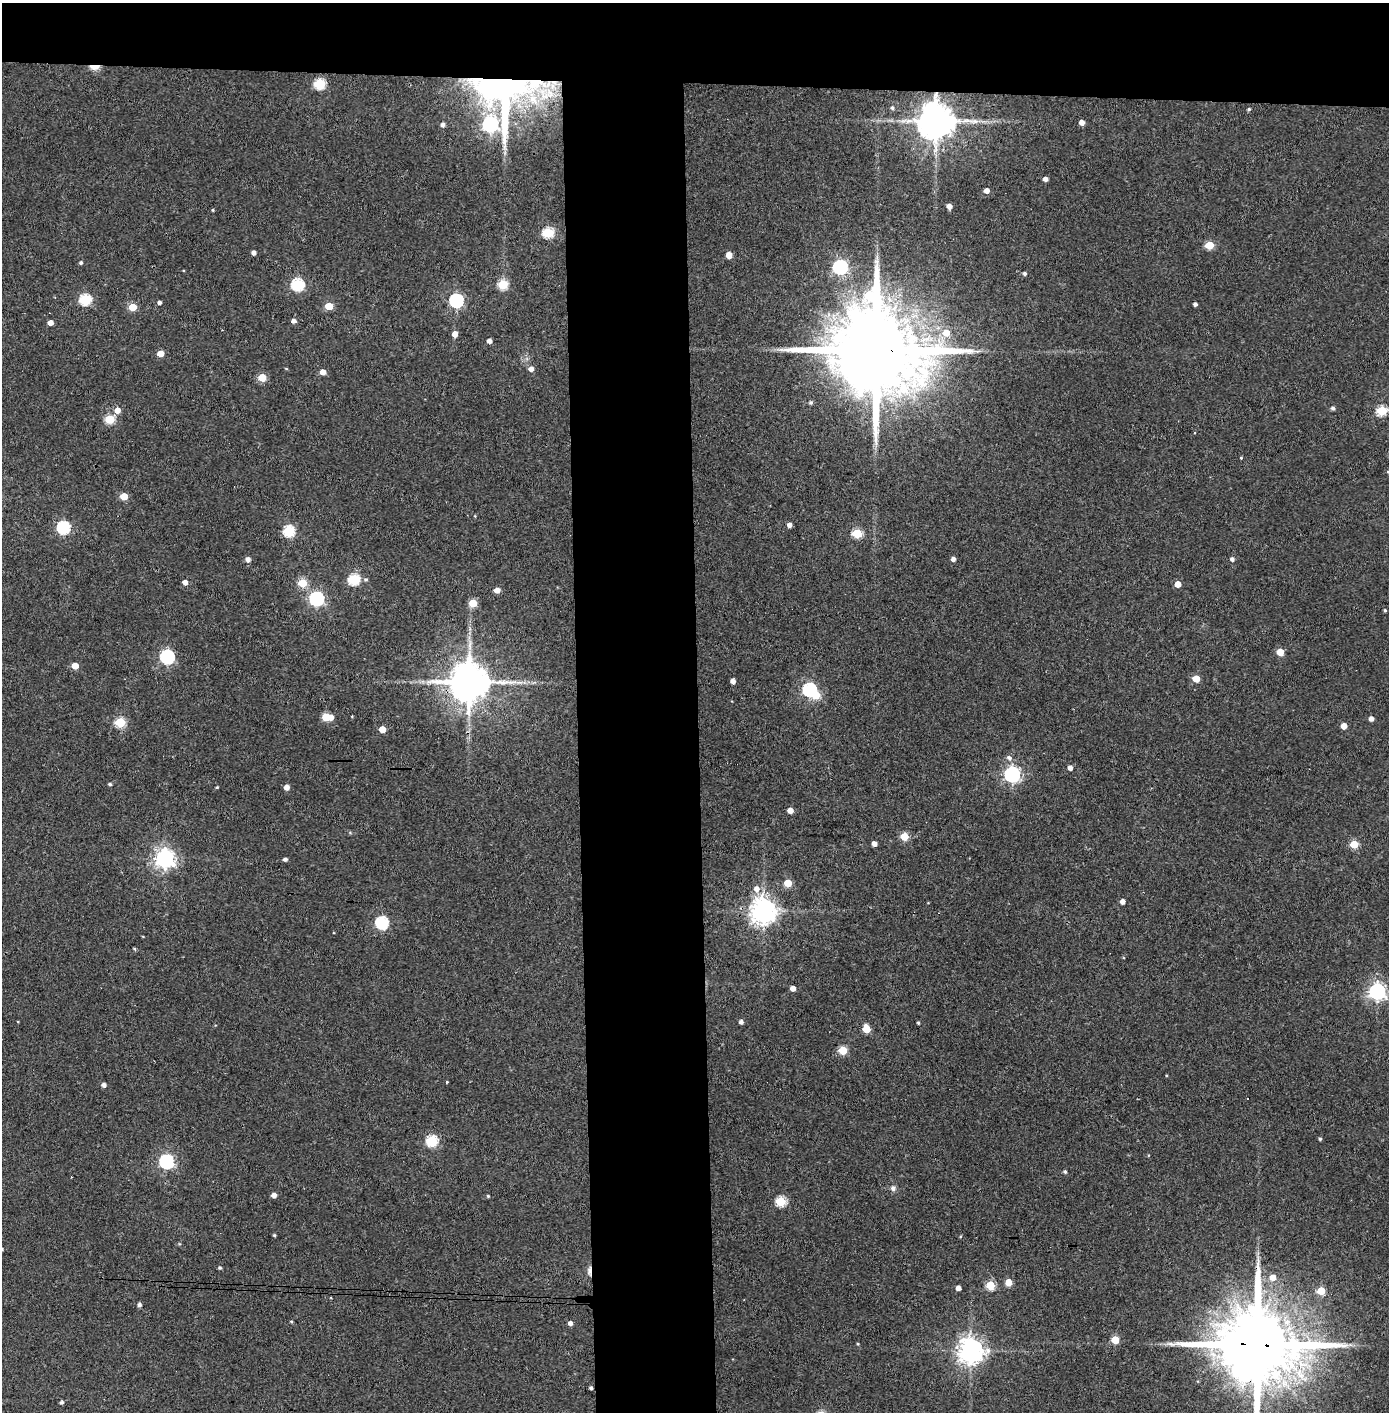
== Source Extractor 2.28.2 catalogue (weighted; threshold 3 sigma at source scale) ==
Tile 2 of 3 x 3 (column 2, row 1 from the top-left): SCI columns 1468-2854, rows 2826-4235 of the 4321 x 4242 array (HDU 1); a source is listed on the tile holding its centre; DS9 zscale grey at full resolution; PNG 1391 x 1414 px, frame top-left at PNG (2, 3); no overlay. Shown black and unused: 14% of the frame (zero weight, under 3 of 4 exposures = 6% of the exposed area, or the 3 px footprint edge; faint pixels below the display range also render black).
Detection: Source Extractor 2.28.2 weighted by HDU 2 'WHT'; one run over the whole footprint, this tile lists its part. Background 0.0668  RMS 0.0057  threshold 0.0258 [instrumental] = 3 sigma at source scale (4.5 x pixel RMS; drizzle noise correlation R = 1.50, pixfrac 1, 0.05/0.05 arcsec/px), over >= 5 px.
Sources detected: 129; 1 inside a brighter object's white glare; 3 cosmic-ray / hot-pixel residue — not listed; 1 inside a brighter listed object's ellipse — not listed separately; the other 124 listed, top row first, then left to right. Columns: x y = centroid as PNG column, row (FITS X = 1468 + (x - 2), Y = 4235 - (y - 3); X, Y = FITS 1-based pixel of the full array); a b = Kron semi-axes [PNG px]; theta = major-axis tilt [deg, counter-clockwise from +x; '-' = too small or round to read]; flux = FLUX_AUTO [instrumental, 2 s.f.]
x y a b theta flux
95 66 7 3 1 25
320 84 6 5 - 47
502 93 64 62 -79 210
892 108 5 4 - 1
1249 109 4 4 - 0.89
936 121 10 10 - 1600
1082 122 5 4 - 3.6
443 125 5 5 - 1.9
1045 179 4 4 - 2.7
987 191 5 4 - 3.9
949 206 4 4 - 3.8
213 210 3 3 - 0.57
548 233 6 5 - 46
1209 245 5 5 - 20
254 253 4 4 - 2.3
729 255 5 4 - 7
81 263 4 4 - 1
840 267 6 6 - 130
1025 273 4 4 - 1.4
503 284 5 5 - 34
297 285 6 6 - 60
85 299 6 5 - 55
456 301 6 6 - 110
159 302 4 4 - 1.5
1195 304 4 4 - 1.8
329 306 5 5 - 14
132 307 5 5 - 15
294 321 5 4 - 2.7
50 323 5 4 - 4
946 333 7 6 - 8.2
455 334 5 5 - 3.9
489 341 4 4 - 3
874 350 30 22 -7 14000
160 354 5 4 - 8.4
286 368 5 3 - 0.47
531 369 5 5 - 3.1
323 372 5 5 - 4.6
262 377 5 5 - 18
811 402 5 4 - 1
1333 408 5 4 - 1.5
117 410 5 5 - 4.9
1382 411 5 5 - 37
110 419 5 5 - 31
1194 433 4 3 - 0.43
1241 458 3 3 - 0.52
1388 472 4 4 - 0.61
124 496 5 5 - 12
789 525 4 4 - 2.6
63 527 6 6 - 85
289 531 6 5 - 58
857 533 5 5 - 33
248 559 5 5 - 2.7
953 559 4 4 - 2.9
1232 559 5 4 - 1.9
354 579 6 5 - 54
185 582 4 4 - 3.2
302 583 5 5 - 23
1178 584 5 4 - 7.3
497 590 5 5 - 4.2
316 599 6 6 - 130
473 603 5 5 - 17
1385 610 3 3 - 0.73
1280 652 5 5 - 12
167 657 6 6 - 120
75 666 5 4 - 9.8
1196 679 5 5 - 10
733 681 4 4 - 3.4
469 682 11 10 - 2200
809 689 6 6 - 96
327 717 8 5 -3 22
1371 719 4 4 - 3.2
120 722 5 5 - 38
1344 726 5 4 - 5.7
382 729 5 5 - 9.5
1009 758 7 6 - 2
1070 768 4 4 - 2.9
1012 774 7 7 - 140
110 784 4 3 - 1
217 787 3 3 - 0.55
286 787 5 5 - 3.7
790 810 5 4 - 5.4
904 836 5 5 - 18
874 844 4 4 - 3.3
1354 844 5 5 - 19
165 859 7 7 - 310
285 859 4 3 - 1.8
788 883 5 5 - 16
756 889 7 6 - 4
1122 901 4 4 - 3.5
764 911 8 8 - 690
382 923 6 6 - 72
134 949 4 4 - 0.68
793 988 4 4 - 4
1377 991 7 6 - 220
741 1022 4 4 - 2
918 1023 3 3 - 0.74
866 1029 5 5 - 19
843 1050 5 5 - 22
104 1085 5 4 - 2.2
1320 1139 4 3 - 0.85
432 1141 6 5 - 54
166 1162 6 6 - 120
1065 1172 4 4 - 0.96
893 1188 8 7 - 1.9
274 1195 4 4 - 3.4
488 1196 4 4 - 0.73
781 1201 5 5 - 40
274 1235 3 3 - 0.75
220 1268 4 4 - 0.96
589 1271 12 5 90 2.9
1273 1277 6 6 - 5.9
1008 1282 5 5 - 9.3
990 1285 5 5 - 28
958 1288 4 4 - 3.6
1321 1291 5 5 - 17
139 1305 4 4 - 1.9
291 1321 4 3 - 0.6
570 1323 4 4 - 2.4
1115 1340 5 5 - 16
858 1344 4 3 - 0.52
1257 1345 23 19 -6 9900
971 1350 8 8 - 670
591 1388 3 3 - 1.4
62 1402 4 4 - 1.4
Overlapping masked pixels (flux is a lower limit): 7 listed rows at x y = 95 66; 502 93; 936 121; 874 350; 469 682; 589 1271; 1257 1345
Isophote crosses this tile's border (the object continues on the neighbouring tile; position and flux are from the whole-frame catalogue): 2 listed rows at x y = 1388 472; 1257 1345